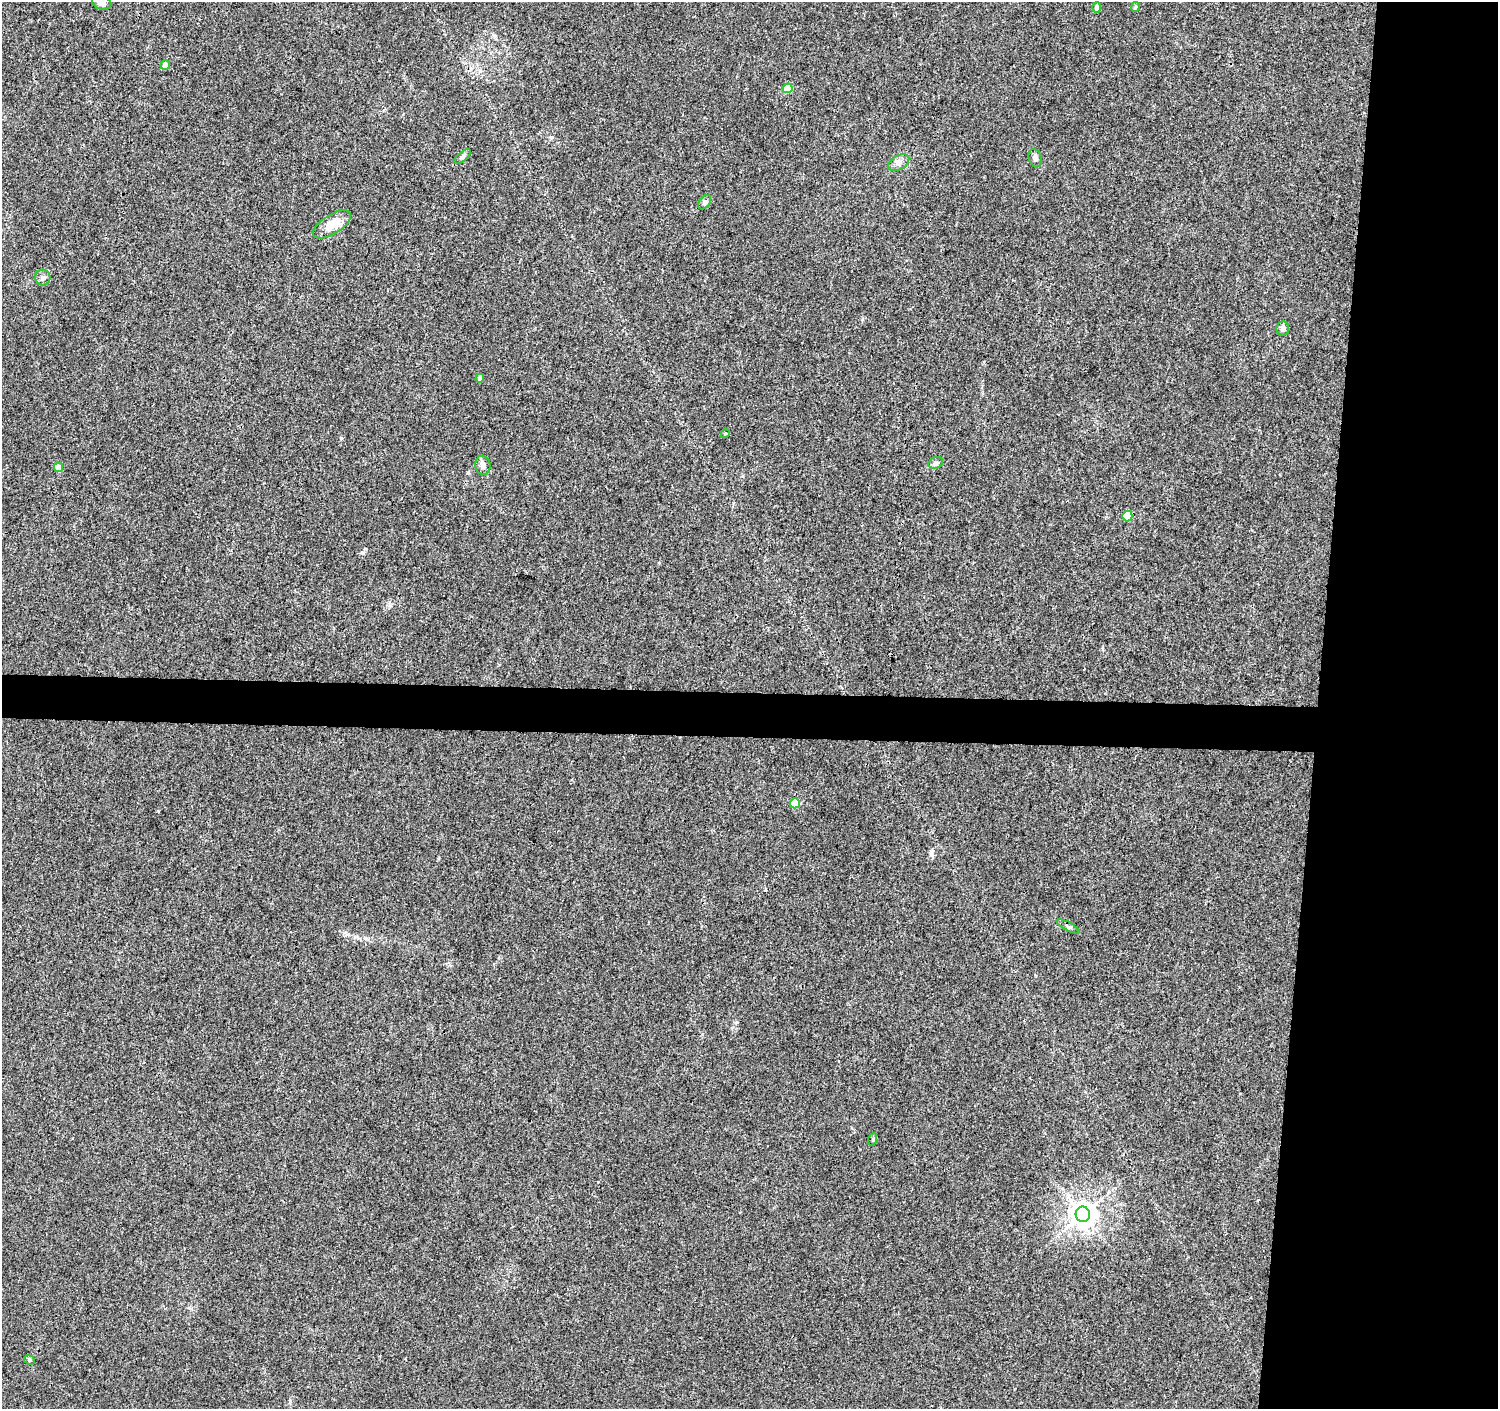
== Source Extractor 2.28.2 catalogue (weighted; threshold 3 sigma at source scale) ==
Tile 6 of 3 x 3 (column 3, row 2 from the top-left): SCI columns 2994-4489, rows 1636-3042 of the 4497 x 4733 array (HDU 1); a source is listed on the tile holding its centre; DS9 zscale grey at full resolution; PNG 1500 x 1411 px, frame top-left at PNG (2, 2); each listed source drawn as its Kron ellipse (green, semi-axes under 4 px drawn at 4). Shown black and unused: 15% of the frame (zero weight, under 3 of 4 exposures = <1% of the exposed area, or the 3 px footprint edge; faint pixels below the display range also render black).
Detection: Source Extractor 2.28.2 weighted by HDU 2 'WHT'; one run over the whole footprint, this tile lists its part. Background 0.0067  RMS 0.0028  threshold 0.0125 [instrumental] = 3 sigma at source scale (4.5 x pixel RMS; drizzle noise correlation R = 1.50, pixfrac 1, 0.0396/0.0396 arcsec/px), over >= 5 px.
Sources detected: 24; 1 inside a brighter object's white glare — neither listed nor drawn; the other 23 listed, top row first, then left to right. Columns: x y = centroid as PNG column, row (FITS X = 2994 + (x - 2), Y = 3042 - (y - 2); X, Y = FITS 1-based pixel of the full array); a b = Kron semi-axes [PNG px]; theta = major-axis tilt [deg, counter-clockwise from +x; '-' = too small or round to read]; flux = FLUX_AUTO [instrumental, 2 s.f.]
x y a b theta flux
102 2 10 7 -21 1.7
1096 7 5 4 - 0.89
1135 7 5 4 - 0.5
165 65 5 4 - 1.8
788 88 5 4 - 6
463 157 10 4 39 0.64
1035 158 9 6 -73 1
899 162 11 7 31 1.3
705 202 8 5 51 0.64
332 224 21 9 32 4.7
43 278 8 7 - 0.93
1283 328 7 6 - 1.1
480 378 4 4 - 1.1
725 434 4 3 - 0.22
936 463 7 5 20 0.63
483 465 9 7 -80 1.3
58 467 5 4 - 2.6
1127 516 5 5 - 8.1
795 803 5 5 - 7.5
1068 926 13 3 -28 0.56
873 1139 6 4 71 0.33
1083 1214 8 7 - 270
29 1360 5 4 - 0.41
Isophote crosses this tile's border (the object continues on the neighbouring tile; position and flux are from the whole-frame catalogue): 1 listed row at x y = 102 2
Unlisted compact peaks at least as high as the median listed source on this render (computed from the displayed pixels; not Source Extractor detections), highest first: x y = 341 438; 363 553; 158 811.